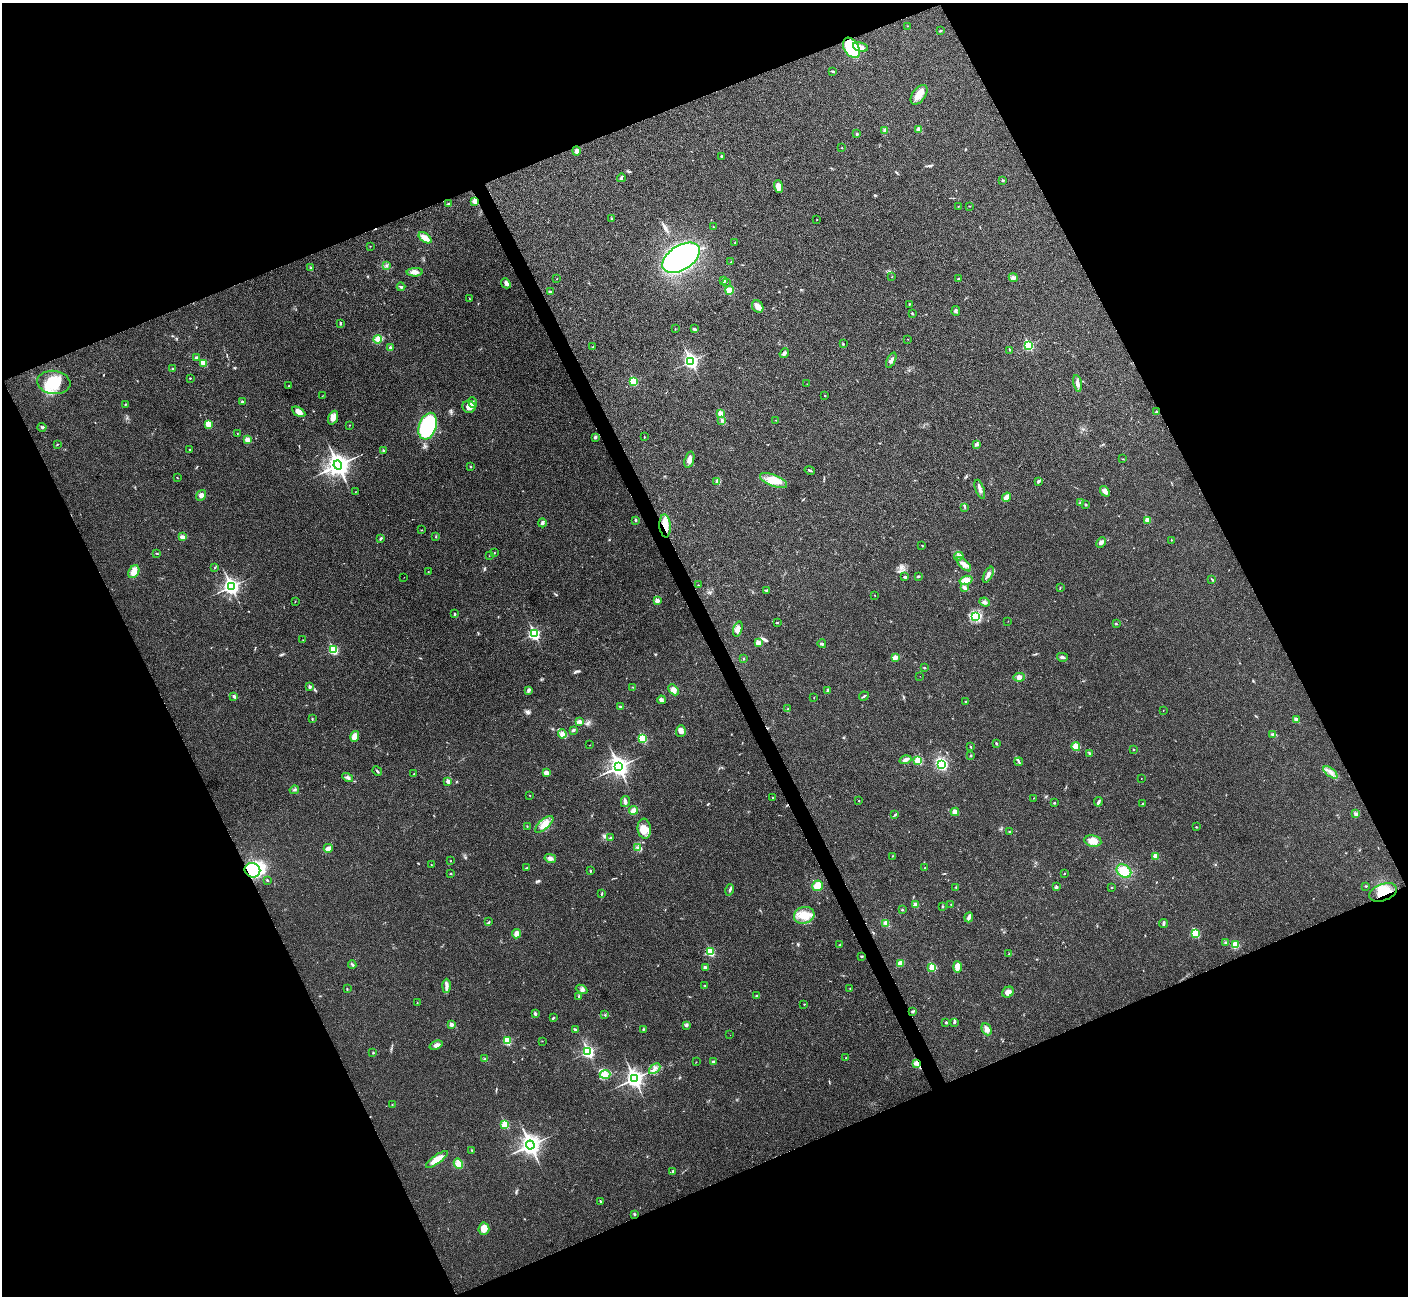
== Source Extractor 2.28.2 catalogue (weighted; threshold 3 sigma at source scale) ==
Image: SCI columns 3-5624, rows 156-5330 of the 5629 x 5617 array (HDU 1 of 3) = the unmasked area's bounding box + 8 px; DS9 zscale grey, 4 x 4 block average (1 PNG px = mean of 4 x 4 image px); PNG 1410 x 1298 px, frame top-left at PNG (2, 3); each listed source drawn as its Kron ellipse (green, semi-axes under 4 px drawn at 4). Shown black and unused: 44% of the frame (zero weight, under 3 of 4 exposures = <1% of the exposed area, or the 3 px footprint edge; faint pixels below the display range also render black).
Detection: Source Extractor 2.28.2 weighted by HDU 2 'WHT'. Background 0.0221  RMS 0.0053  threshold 0.0239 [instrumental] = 3 sigma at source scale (4.5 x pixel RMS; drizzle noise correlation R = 1.50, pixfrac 1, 0.05/0.05 arcsec/px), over >= 5 px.
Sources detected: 323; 1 inside a brighter object's white glare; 2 cosmic-ray / hot-pixel residue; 1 long thin detection or spike segment (spike, bleed or trail) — neither listed nor drawn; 2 coinciding with a brighter row at this scale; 7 inside a brighter listed object's ellipse — not listed separately; the other 310 listed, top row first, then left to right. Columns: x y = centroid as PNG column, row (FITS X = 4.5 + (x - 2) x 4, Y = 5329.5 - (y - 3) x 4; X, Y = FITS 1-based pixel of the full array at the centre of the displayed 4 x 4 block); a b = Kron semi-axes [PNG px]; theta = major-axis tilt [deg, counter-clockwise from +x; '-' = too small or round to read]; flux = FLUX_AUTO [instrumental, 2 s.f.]
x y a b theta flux
907 26 2 2 - 0.77
940 31 4 2 - 2.7
861 47 8 4 -14 18
851 48 11 7 -58 150
832 71 3 2 - 3.1
919 95 11 6 53 30
919 129 2 2 - 41
885 130 3 2 - 8.3
857 134 3 2 - 3.3
842 148 2 2 - 2.9
576 151 4 4 - 7.9
721 156 2 2 - 3.2
621 178 4 2 - 4.9
1002 180 3 2 - 2.8
778 187 6 4 -72 23
475 201 2 2 - 73
449 204 3 2 - 3.6
958 206 2 2 - 1.3
969 206 3 2 - 1.2
611 219 2 2 - 1.3
817 220 2 2 - 0.98
713 227 2 2 - 1.4
425 238 7 3 -37 30
735 243 2 2 - 0.86
370 246 2 2 - 0.95
681 258 21 12 32 710
731 262 2 2 - 1.6
386 266 2 2 - 2.4
311 268 3 3 - 3.2
415 272 8 4 2 17
892 277 2 2 - 1.2
1013 278 5 3 - 6.4
557 279 2 2 - 0.55
958 279 3 2 - 1.8
724 280 3 2 - 10
506 283 5 3 - 11
726 283 2 2 - 0.95
401 287 4 3 - 5.6
730 290 4 4 - 28
550 291 4 2 - 4.2
469 298 2 2 - 1
909 304 2 2 - 2
758 306 6 5 - 20
956 311 5 2 - 4.8
912 313 2 2 - 2.1
340 323 3 2 - 4.1
675 329 2 2 - 0.98
694 329 3 3 - 4.5
378 339 4 4 - 12
908 339 2 2 - 0.87
843 344 2 2 - 1.9
1028 345 3 2 - 280
593 347 3 2 - 2.3
390 348 3 3 - 4.8
1010 350 2 2 - 1.5
784 353 5 3 - 8.3
196 357 4 2 - 3.9
891 360 8 3 65 9.9
691 361 3 3 - 840
203 363 2 2 - 60
172 369 3 2 - 2.4
190 378 2 2 - 1
633 381 2 2 - 160
54 382 16 11 -7 93
1077 383 8 3 -79 12
807 384 2 2 - 1.1
288 386 2 2 - 0.9
322 396 2 2 - 0.8
825 396 2 2 - 2.3
242 402 2 2 - 3.3
473 402 5 3 - 6.8
125 404 3 2 - 2.3
469 407 7 6 - 24
299 412 7 4 -31 20
1156 412 3 2 - 2.9
720 413 2 2 - 60
333 418 7 4 69 21
722 420 3 2 - 2.9
776 420 2 2 - 0.8
208 424 2 2 - 98
349 425 2 2 - 0.91
428 426 14 8 71 310
42 427 4 2 - 4
237 433 2 2 - 0.67
595 437 4 2 - 3.7
645 437 2 2 - 1.1
247 440 4 3 - 14
57 444 2 2 - 1.9
976 444 4 3 - 4.6
189 450 2 2 - 2.2
383 450 2 2 - 1.9
1123 459 2 2 - 1.4
689 460 8 4 74 14
338 465 5 4 - 1900
470 466 3 2 - 2.2
810 470 5 2 - 3.8
177 477 2 2 - 1.3
774 481 14 5 -22 45
1038 481 4 3 - 4.2
717 482 3 2 - 2.7
980 489 10 2 -69 11
1105 491 6 4 -52 14
355 492 2 2 - 0.88
201 495 5 4 - 11
1006 497 5 3 - 18
1080 502 3 2 - 2.5
1086 505 2 2 - 2
965 508 2 2 - 1.6
635 520 4 2 - 3.8
1147 520 2 2 - 56
542 523 4 3 - 5.1
665 526 11 5 -85 41
421 530 2 2 - 1.2
436 536 3 2 - 1.9
182 537 4 3 - 8.9
381 538 3 2 - 3.7
1171 540 2 2 - 1.5
1101 542 6 4 65 8.6
922 545 2 2 - 0.84
157 553 2 2 - 2
494 553 2 2 - 1.6
489 556 2 2 - 0.8
959 556 5 3 - 7.9
964 564 9 4 -43 16
214 568 2 2 - 1.3
134 572 7 5 59 27
428 572 2 2 - 0.92
988 575 8 3 62 14
918 576 3 2 - 4.2
404 577 2 2 - 0.57
905 577 4 2 - 4.5
1212 579 3 2 - 3
966 580 6 4 16 25
698 585 2 2 - 0.97
231 586 4 3 - 980
1060 587 4 2 - 1.9
965 588 4 2 - 12
767 590 3 2 - 3.4
874 595 2 2 - 1.2
657 601 2 2 - 44
295 602 2 2 - 0.93
985 602 5 3 - 8.7
454 614 3 2 - 3.2
975 617 4 3 - 100
1008 621 2 2 - 0.74
777 623 3 2 - 1.9
1116 623 2 2 - 2.2
738 629 8 4 72 12
534 634 3 2 - 440
303 640 2 2 - 0.78
758 643 3 3 - 23
822 644 4 2 - 4.3
333 650 2 2 - 250
895 657 4 3 - 17
1062 657 5 2 - 6.5
744 658 2 2 - 0.93
924 668 4 2 - 1.9
920 676 2 2 - 0.57
1019 677 6 4 9 10
309 687 2 2 - 15
633 687 2 2 - 1.2
528 690 4 3 - 5.3
673 690 6 4 -46 15
828 690 4 3 - 5.3
234 696 3 3 - 4.1
864 696 5 2 - 3.8
814 697 2 2 - 1.1
661 700 4 3 - 6
966 702 2 2 - 2.5
621 706 2 2 - 1.5
788 709 2 2 - 1.8
1163 711 2 2 - 0.71
312 719 3 2 - 2.1
1296 719 4 2 - 3.3
579 722 4 3 - 7.3
573 730 3 2 - 6
681 731 6 5 - 17
562 734 4 3 - 8.6
1272 735 3 2 - 3.8
355 736 5 3 - 26
642 739 2 2 - 180
996 743 3 2 - 3.5
590 745 2 2 - 0.87
971 747 2 2 - 3
1076 747 4 4 - 29
1133 749 2 2 - 3.6
1090 753 3 3 - 3.3
971 755 2 2 - 1.7
905 760 6 4 18 12
918 761 2 2 - 130
1019 762 4 2 - 2.2
941 764 4 3 - 180
619 767 4 3 - 1500
377 771 5 2 - 3.6
1330 772 8 3 -38 14
546 773 3 3 - 17
414 774 2 2 - 1.4
348 778 6 3 -31 6.9
1141 778 2 2 - 0.67
448 781 2 2 - 29
294 790 5 2 - 4.3
530 795 2 2 - 0.9
773 798 2 2 - 1.1
1033 798 2 2 - 0.99
859 801 2 2 - 1.6
625 802 5 3 - 7.1
1098 802 5 3 - 5.7
1054 803 2 2 - 3.4
1142 804 2 2 - 1.4
633 810 4 3 - 15
955 812 4 3 - 19
1356 814 3 2 - 3.7
894 815 3 2 - 1.8
544 824 11 5 42 31
527 826 2 2 - 1.3
1196 827 2 2 - 3.7
644 829 10 6 -83 27
1009 832 2 2 - 1.8
610 838 3 2 - 2.1
1093 841 8 5 -10 28
328 848 4 4 - 8.9
638 848 3 2 - 2.9
892 856 2 2 - 1.2
1155 856 2 2 - 51
550 858 6 3 -13 12
451 861 2 2 - 1.4
431 865 2 2 - 0.88
527 868 4 2 - 3.3
925 868 2 2 - 2
252 870 8 7 - 110
590 871 2 2 - 3.3
1124 871 8 6 -35 57
451 874 2 2 - 2.3
1064 874 2 2 - 0.96
267 880 2 2 - 2.6
817 886 5 5 - 37
1366 886 2 2 - 2.1
1056 887 3 2 - 5.1
956 888 2 2 - 0.84
1112 888 2 2 - 1.6
730 890 6 2 73 5.7
1383 892 14 8 19 60
602 894 3 2 - 2
915 904 3 3 - 8.1
951 905 2 2 - 1.3
942 907 2 2 - 2.5
902 910 2 2 - 2.3
804 915 10 8 17 44
969 917 5 3 - 7.2
489 922 2 2 - 2.2
886 923 4 4 - 9.4
1164 923 4 2 - 5.8
517 934 5 4 - 17
1195 934 2 2 - 190
1226 943 2 2 - 2.2
840 945 3 2 - 1.9
1235 945 4 4 - 29
710 952 2 2 - 200
1009 954 2 2 - 1
862 956 3 2 - 2.5
900 963 4 3 - 24
352 964 4 2 - 3.7
957 967 6 4 -89 22
705 968 4 3 - 9.4
932 968 3 2 - 72
446 986 7 3 89 10
705 986 3 2 - 2.4
850 988 2 2 - 0.95
347 989 2 2 - 2.2
582 989 6 3 -27 8
1008 992 6 5 - 17
579 996 2 2 - 3.5
757 996 3 2 - 3.5
417 1003 2 2 - 1.2
804 1004 2 2 - 1.5
913 1011 3 2 - 3.1
535 1014 3 3 - 5.8
605 1015 2 2 - 2.1
553 1018 4 2 - 3.4
946 1022 3 2 - 3.3
954 1022 3 2 - 4.6
451 1024 2 2 - 26
686 1025 3 3 - 5.5
643 1029 3 2 - 2.3
987 1029 6 4 -64 14
575 1030 3 2 - 4
730 1035 2 2 - 0.4
507 1041 2 2 - 150
542 1041 2 2 - 1
436 1045 7 3 20 12
588 1052 3 2 - 490
373 1053 2 2 - 2.4
846 1058 2 2 - 1.7
485 1059 2 2 - 1.9
696 1062 2 2 - 0.98
714 1062 3 2 - 2.6
917 1063 4 3 - 16
655 1069 6 2 42 6.8
605 1074 5 4 - 15
634 1079 4 3 - 1200
392 1105 2 2 - 1.9
505 1125 2 2 - 140
530 1145 4 3 - 1500
472 1151 2 2 - 1.1
437 1159 13 4 36 34
458 1164 5 4 - 24
673 1171 2 2 - 2.9
600 1201 3 2 - 2.7
635 1215 2 2 - 2.8
484 1229 6 5 - 32
Overlapping masked pixels (flux is a lower limit): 5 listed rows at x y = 475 201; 665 526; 252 870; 1383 892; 917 1063
Diffuse or blended objects may show on this block-average render without a row.